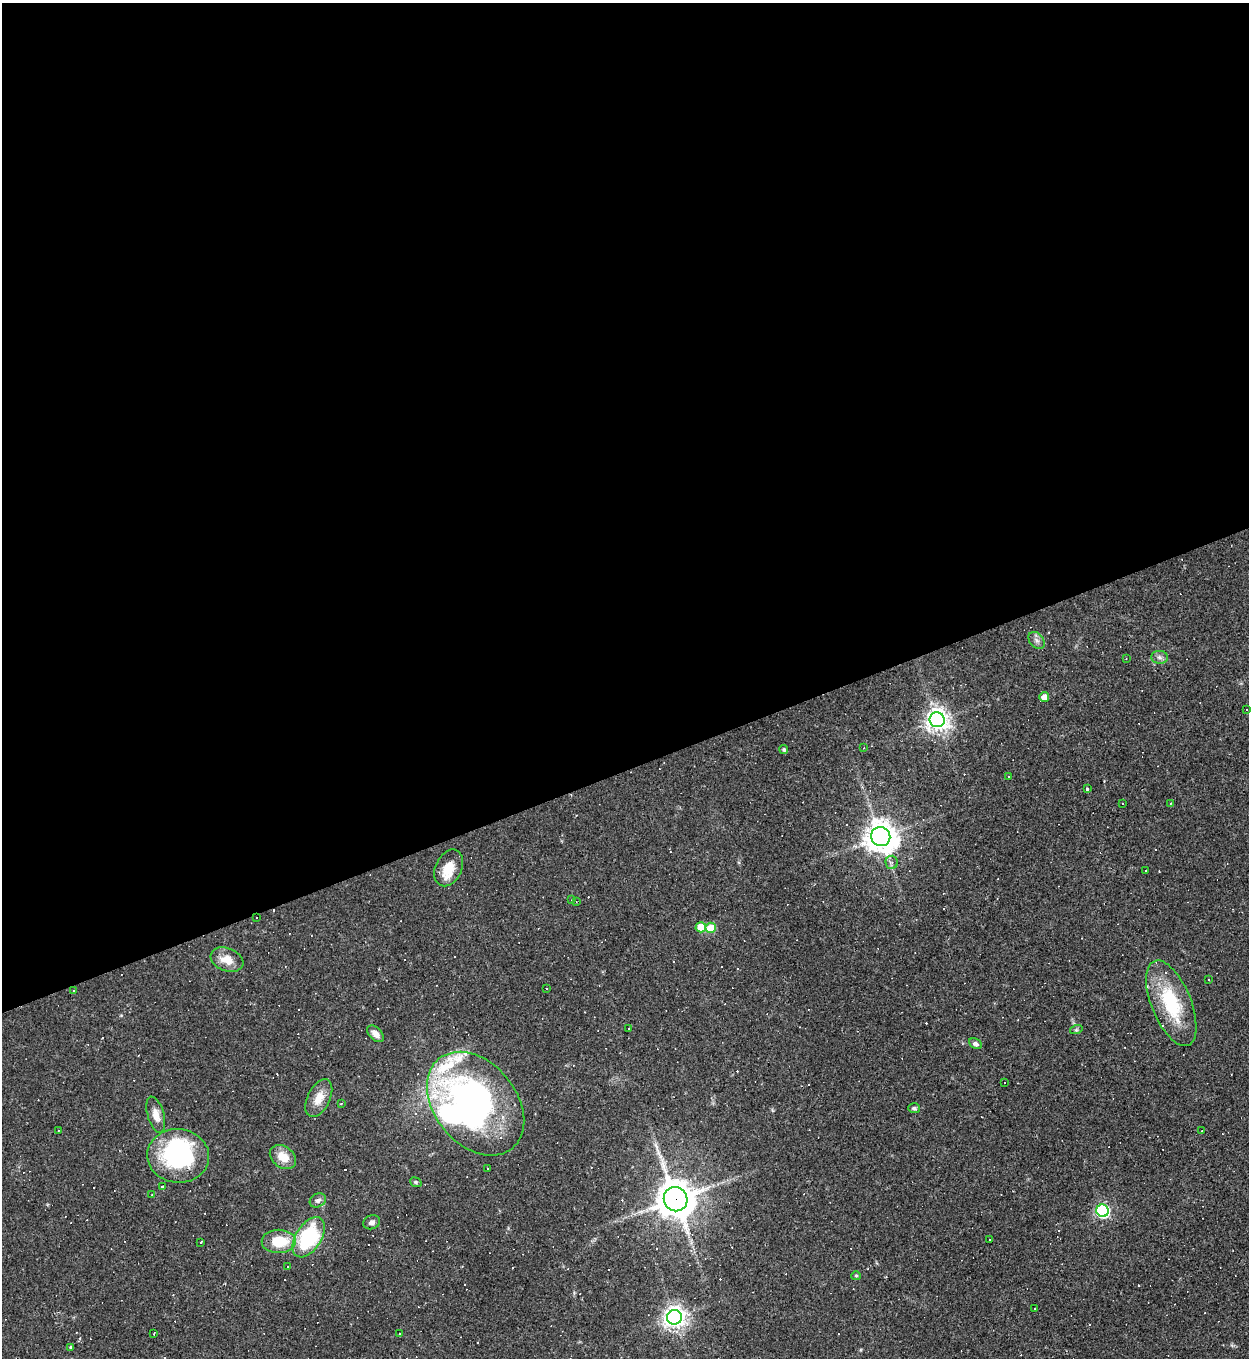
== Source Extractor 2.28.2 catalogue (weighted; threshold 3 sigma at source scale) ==
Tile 2 of 4 x 4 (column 2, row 1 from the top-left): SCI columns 1393-2639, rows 4067-5422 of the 5406 x 5422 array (HDU 1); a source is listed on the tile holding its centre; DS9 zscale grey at full resolution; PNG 1251 x 1360 px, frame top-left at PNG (2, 3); each listed source drawn as its Kron ellipse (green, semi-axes under 4 px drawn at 4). Shown black and unused: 57% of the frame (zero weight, under 2 of 3 exposures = <1% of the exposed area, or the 3 px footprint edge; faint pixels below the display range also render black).
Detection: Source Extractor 2.28.2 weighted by HDU 2 'WHT'; one run over the whole footprint, this tile lists its part. Background 0.0453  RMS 0.005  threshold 0.0224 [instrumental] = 3 sigma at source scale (4.5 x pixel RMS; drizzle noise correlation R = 1.50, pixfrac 1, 0.05/0.05 arcsec/px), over >= 5 px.
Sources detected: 113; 2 inside a brighter object's white glare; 47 cosmic-ray / hot-pixel residue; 1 long thin detection or spike segment (spike, bleed or trail) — neither listed nor drawn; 4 inside a brighter listed object's ellipse — not listed separately; the other 59 listed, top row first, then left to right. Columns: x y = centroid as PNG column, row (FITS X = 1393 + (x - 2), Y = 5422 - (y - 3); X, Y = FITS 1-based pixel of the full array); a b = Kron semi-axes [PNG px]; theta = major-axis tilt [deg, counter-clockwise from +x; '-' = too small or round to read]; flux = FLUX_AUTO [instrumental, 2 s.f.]
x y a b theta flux
1037 640 10 6 -50 2
1159 657 8 6 -1 1.7
1126 659 3 2 - 0.27
1044 697 5 4 - 5.4
1246 709 3 3 - 2.4
937 720 7 7 - 400
864 748 2 2 - 0.44
784 750 4 4 - 1.1
1009 776 2 2 - 0.46
1088 789 4 3 - 29
1123 803 2 2 - 0.36
1171 803 3 2 - 0.41
881 837 10 9 - 780
892 862 7 6 - 1.6
449 868 19 13 64 9.6
1145 871 3 2 - 0.27
572 900 3 3 - 1.1
576 902 2 2 - 0.38
257 917 2 2 - 0.41
701 927 5 5 - 12
711 928 5 5 - 11
227 960 17 11 -22 7.5
1208 980 3 2 - 0.52
546 989 3 3 - 1.6
74 991 3 2 - 0.4
1171 1003 45 20 -68 33
629 1028 2 2 - 0.33
1076 1030 6 4 18 0.75
375 1034 10 6 -46 3.1
975 1044 7 5 -28 1.5
1005 1082 3 2 - 0.59
319 1098 20 11 64 7.1
341 1103 3 2 - 0.38
476 1104 58 41 -50 170
914 1108 6 5 - 1.1
156 1115 18 8 -74 4.9
58 1130 2 2 - 0.32
1202 1131 3 2 - 0.32
178 1156 31 27 -5 62
283 1157 14 10 -36 7.7
487 1169 3 3 - 1.3
416 1182 6 4 -21 0.72
163 1186 3 3 - 1.1
152 1195 3 2 - 0.27
676 1199 12 11 - 1200
318 1200 9 6 30 1.8
1103 1211 6 6 - 93
372 1222 9 6 22 1.8
309 1237 22 12 57 47
989 1239 3 2 - 0.5
279 1241 17 11 1 15
201 1242 3 3 - 0.44
288 1266 3 2 - 0.71
856 1276 5 4 - 0.61
1034 1308 2 2 - 0.39
674 1317 7 7 - 360
154 1333 3 2 - 0.44
399 1334 3 3 - 1.6
71 1347 4 3 - 0.71
Overlapping masked pixels (flux is a lower limit): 1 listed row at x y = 676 1199
Unlisted compact peaks at least as high as the median listed source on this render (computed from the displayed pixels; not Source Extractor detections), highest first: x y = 121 1015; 860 1350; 1074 1023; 1139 1285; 574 1292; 773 1111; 739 863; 1232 1346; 855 846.